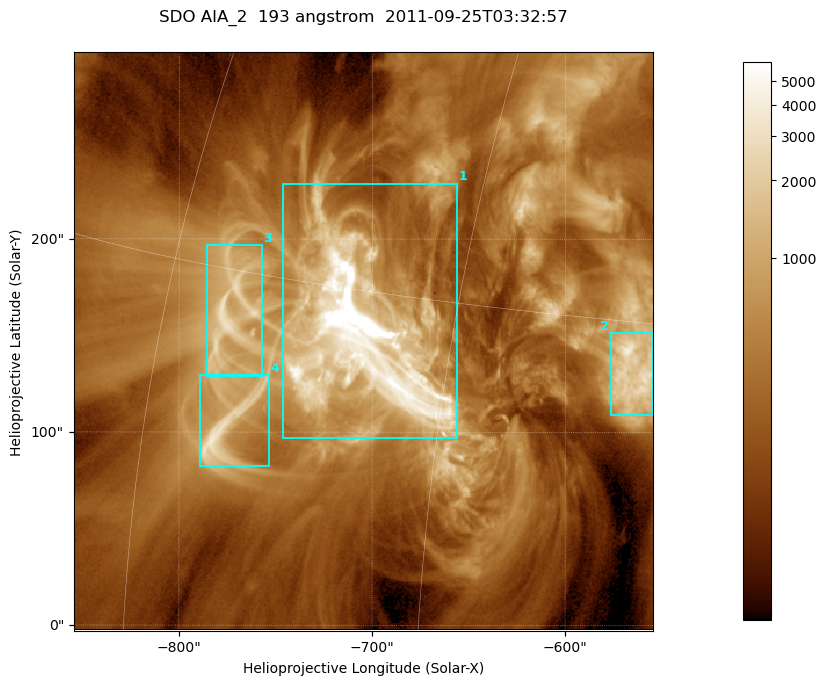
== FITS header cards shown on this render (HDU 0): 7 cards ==
TELESCOP= 'SDO     '           /
INSTRUME= 'AIA_2   '           /
WAVELNTH=                  193 /
WAVEUNIT= 'angstrom'           /
DATE-OBS= '2011-09-25T03:32:57.33' /
CTYPE1  = 'HPLN-TAN'           /
CTYPE2  = 'HPLT-TAN'           /

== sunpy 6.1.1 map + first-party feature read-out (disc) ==
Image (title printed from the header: SDO AIA_2  193 angstrom  2011-09-25T03:32:57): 499 x 499 px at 0.601 arcsec/px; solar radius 957 arcsec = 1592 px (partial field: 3.1% of the solar disc is inside the frame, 100% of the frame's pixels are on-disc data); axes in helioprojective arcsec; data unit not stated in the header (colour bar unlabelled)
Orientation: roll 0.0577 deg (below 1 deg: not rotated)
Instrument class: DISC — disc imager (sunpy class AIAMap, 193 A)
Bright regions (active regions / flare kernels): reference = the on-disc median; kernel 5 px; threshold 5 sigma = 1015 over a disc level ~303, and >= 1.15x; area >= 249 px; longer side >= 6 px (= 3.6 arcsec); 4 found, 4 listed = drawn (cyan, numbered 1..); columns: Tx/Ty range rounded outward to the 2 arcsec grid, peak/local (2 s.f.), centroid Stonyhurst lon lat
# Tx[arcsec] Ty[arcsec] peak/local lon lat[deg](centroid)
1 -748..-656 96..230 75 -49 +13
2 -578..-554 108..152 12 -37 +13
3 -786..-756 128..198 10 -56 +14
4 -790..-752 82..130 12 -55 +10